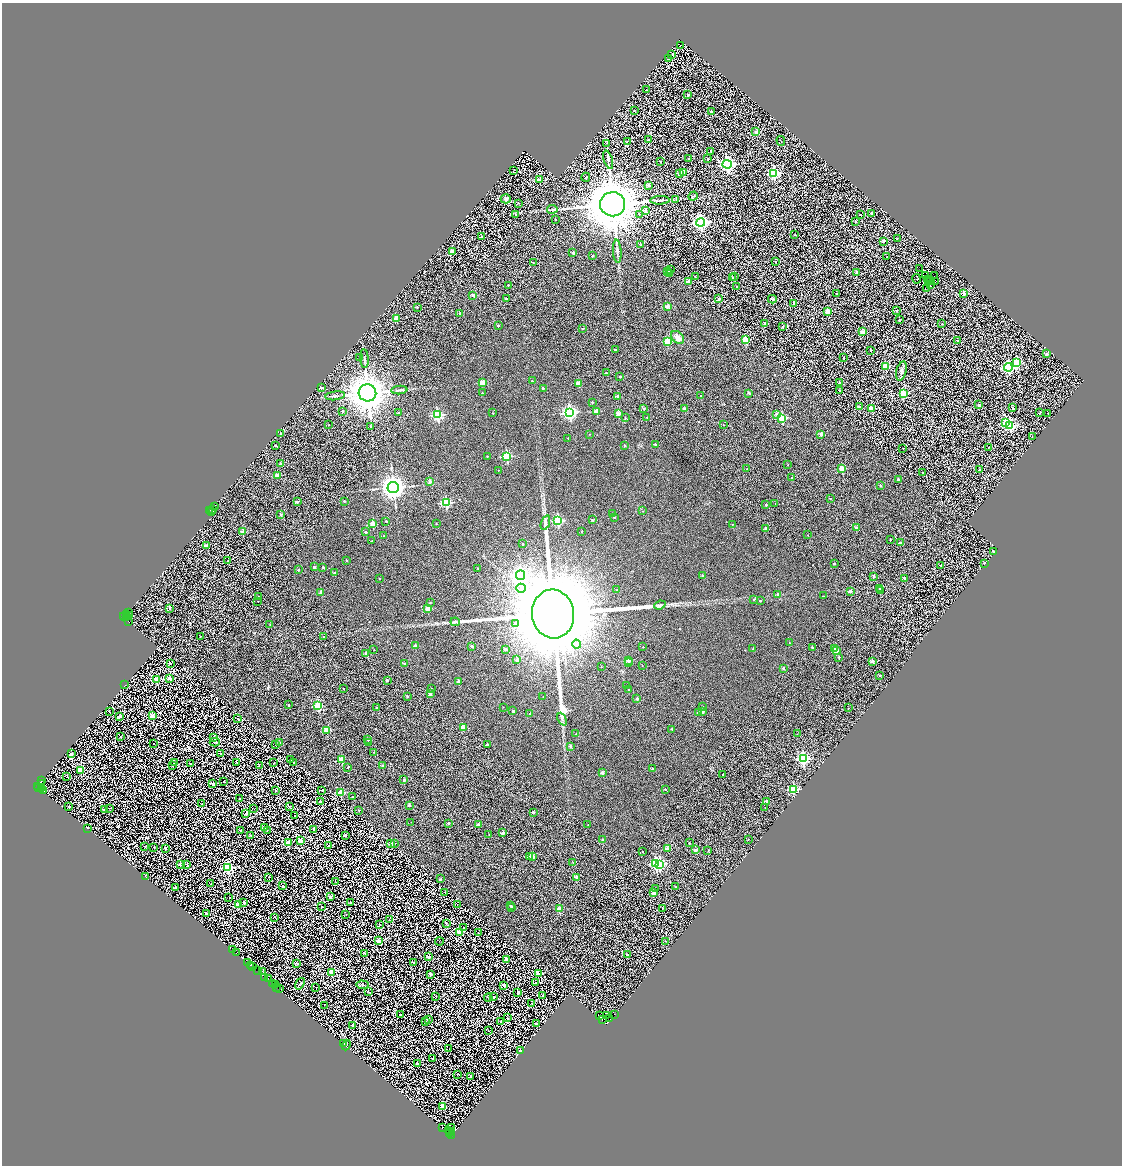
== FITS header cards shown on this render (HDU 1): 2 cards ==
NAXIS1  =                 2240
NAXIS2  =                 2327

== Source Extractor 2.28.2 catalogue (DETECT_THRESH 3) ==
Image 2240 x 2327 px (HDU 1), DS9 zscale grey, zoomed out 1/2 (1 PNG px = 2 x 2 image px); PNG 1124 x 1168 px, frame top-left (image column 1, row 2326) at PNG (2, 3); each listed source drawn as its Kron ellipse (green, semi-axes under 4 px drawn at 4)
Background 1.05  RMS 1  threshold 3.1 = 3 sigma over >= 5 px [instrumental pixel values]
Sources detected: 645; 107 cannot appear on this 1/2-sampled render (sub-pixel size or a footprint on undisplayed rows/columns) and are neither listed nor drawn; of the other 538, the 500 brightest by FLUX_AUTO listed and drawn (38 fainter detections omitted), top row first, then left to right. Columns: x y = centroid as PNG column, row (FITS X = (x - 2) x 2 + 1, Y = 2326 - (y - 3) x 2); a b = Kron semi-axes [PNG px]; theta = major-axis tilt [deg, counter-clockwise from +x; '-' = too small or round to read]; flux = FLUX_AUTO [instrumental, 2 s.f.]
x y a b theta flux
680 45 2 1 - 7.0e+01
671 55 4 2 - 9.3e+01
668 59 2 2 - 1.0e+02
646 90 2 1 - 1.1e+02
688 95 2 2 - 8.1e+02
634 110 2 2 - 1.4e+02
711 112 2 2 - 5.1e+02
756 132 2 2 - 1.6e+03
649 139 2 2 - 9.7e+02
781 141 5 2 - 1.1e+02
627 142 3 2 - 6.7e+01
606 143 3 2 - 9.1e+01
711 151 2 2 - 2.8e+02
689 159 3 2 - 1.7e+02
708 159 2 2 - 4.2e+02
608 160 9 4 -72 4.7e+02
660 161 2 2 - 2.2e+02
727 164 4 4 - 5.3e+04
513 170 3 1 - 6.4e+01
684 172 3 3 - 7.0e+03
774 173 4 4 - 2.5e+04
680 174 2 2 - 2.0e+03
586 177 4 3 - 2.2e+02
540 180 3 2 - 5.8e+03
648 185 2 2 - 1.0e+03
693 196 5 2 - 2.0e+02
506 199 5 4 - 3.6e+02
676 199 3 2 - 1.2e+02
660 200 9 3 1 4.7e+02
518 203 2 1 - 1.3e+02
613 204 12 12 - 1.1e+06
552 209 5 2 - 2.4e+02
645 210 2 2 - 9.3e+02
871 213 2 2 - 1.2e+03
516 214 2 2 - 3.0e+02
639 214 3 3 - 1.9e+02
861 215 2 1 - 8.7e+01
555 220 2 2 - 1.5e+02
701 222 4 4 - 6.1e+04
856 222 2 2 - 3.4e+02
795 235 2 2 - 1.6e+02
481 236 3 3 - 1.3e+02
897 238 3 2 - 7.0e+01
884 241 2 2 - 1.5e+03
640 245 2 2 - 1.4e+02
452 251 2 2 - 1.3e+03
617 251 12 3 -86 4.9e+02
573 253 2 2 - 6.3e+02
592 256 2 2 - 3.4e+02
887 256 2 2 - 1.1e+02
776 262 2 1 - 9.9e+01
533 263 2 2 - 1.3e+02
920 269 2 1 - 1.4e+02
670 270 2 2 - 4.3e+02
668 271 2 2 - 9.4e+02
856 273 3 2 - 7.0e+02
669 274 2 2 - 5.1e+02
925 275 3 1 - 2.7e+02
695 276 2 1 - 1.1e+02
935 276 2 1 - 9.7e+01
735 277 2 2 - 1.2e+02
732 278 2 2 - 9.5e+02
917 279 5 3 - 9.5e+01
927 279 2 1 - 7.6e+01
688 281 2 2 - 1.9e+03
928 281 2 1 - 8.5e+01
930 281 3 1 - 1.0e+02
935 282 2 1 - 1.8e+02
508 285 2 1 - 1.5e+02
930 285 2 1 - 9.2e+01
737 287 2 2 - 2.3e+02
927 288 2 1 - 1.7e+02
963 293 2 2 - 2.3e+03
837 294 2 2 - 3.4e+02
473 295 2 2 - 1.3e+03
506 299 2 2 - 1.9e+02
719 299 2 2 - 5.8e+02
772 299 4 3 - 1.7e+02
794 303 2 2 - 1.2e+03
667 306 2 2 - 2.5e+03
417 307 2 2 - 1.5e+02
828 311 2 2 - 4.7e+03
897 311 2 2 - 4.3e+02
460 313 2 2 - 3.9e+02
396 319 2 2 - 3.7e+03
899 320 2 2 - 4.0e+02
765 323 3 2 - 1.1e+03
942 324 2 2 - 3.7e+02
498 326 2 2 - 4.3e+02
783 326 2 2 - 7.1e+02
582 329 2 2 - 1.5e+02
863 332 2 2 - 2.0e+03
678 337 7 5 -44 1.3e+03
745 340 3 3 - 7.1e+03
958 341 2 2 - 2.0e+02
667 342 3 3 - 5.7e+03
615 350 2 2 - 4.9e+02
870 350 2 2 - 2.3e+02
1046 354 2 2 - 8.4e+02
359 357 2 2 - 1.1e+02
843 357 2 1 - 6.5e+01
364 359 9 2 -85 3.2e+02
1017 362 3 3 - 9.9e+03
886 366 3 3 - 7.4e+03
1008 367 4 4 - 2.9e+04
901 371 10 5 75 6.2e+02
606 373 2 2 - 2.3e+02
620 377 2 2 - 6.5e+02
532 381 2 2 - 2.4e+02
482 383 2 2 - 2.5e+03
578 383 2 2 - 2.3e+03
840 383 2 2 - 1.1e+03
321 388 2 2 - 1.5e+03
543 388 2 2 - 3.2e+02
399 390 8 3 4 3.4e+02
840 390 2 2 - 1.5e+02
367 393 9 8 - 5.1e+05
482 393 2 2 - 1.2e+02
749 393 2 2 - 6.8e+02
903 394 3 3 - 8.9e+03
335 396 10 3 8 4.6e+02
617 396 2 2 - 1.4e+03
701 396 2 2 - 2.2e+02
592 402 2 2 - 2.1e+02
979 405 2 2 - 1.7e+03
859 407 2 2 - 1.8e+03
872 408 2 2 - 3.2e+03
1012 408 3 3 - 2.3e+02
644 409 2 2 - 5.1e+02
685 409 2 2 - 1.7e+03
342 411 2 2 - 5.1e+02
597 411 2 2 - 3.1e+03
569 412 4 4 - 4.3e+04
399 413 2 2 - 4.6e+02
493 413 2 2 - 9.4e+01
1039 413 2 2 - 1.2e+02
1048 413 2 2 - 1.6e+02
618 414 2 2 - 2.8e+03
777 414 2 2 - 1.2e+03
437 415 3 3 - 1.9e+04
647 417 2 2 - 1.2e+02
625 418 2 2 - 1.0e+02
782 418 3 3 - 9.8e+03
1006 423 4 3 - 1.1e+04
329 425 2 2 - 1.0e+02
723 425 2 1 - 7.9e+01
371 426 4 3 - 1.7e+02
1010 426 3 3 - 1.6e+04
281 433 2 2 - 3.1e+02
589 434 2 2 - 8.2e+01
821 434 2 2 - 1.5e+03
1032 437 2 2 - 8.6e+01
568 438 2 1 - 8.0e+01
655 444 2 2 - 2.9e+02
275 445 2 2 - 3.9e+02
624 445 2 2 - 4.7e+02
988 447 2 1 - 2.9e+02
903 448 2 1 - 6.7e+01
487 456 2 2 - 1.2e+02
507 456 3 3 - 1.2e+04
281 464 2 2 - 8.0e+02
788 465 2 1 - 6.3e+01
842 468 3 2 - 4.6e+03
747 469 2 2 - 7.1e+01
498 470 2 1 - 8.3e+01
979 470 2 2 - 6.0e+02
923 473 2 2 - 3.1e+02
277 475 2 2 - 2.3e+03
792 478 2 2 - 1.9e+02
898 479 2 2 - 4.1e+02
430 482 4 2 - 1.3e+03
880 485 2 2 - 2.0e+02
393 487 6 5 - 1.5e+05
830 498 2 2 - 1.1e+02
344 501 2 2 - 3.1e+02
297 502 2 2 - 8.5e+02
446 503 3 3 - 1.5e+04
775 504 2 2 - 8.5e+01
766 505 2 2 - 4.5e+02
214 506 3 1 - 1.0e+02
210 510 2 1 - 4.3e+02
213 510 2 1 - 3.3e+02
212 511 2 1 - 2.0e+02
643 511 2 2 - 8.4e+01
612 513 2 2 - 2.3e+02
281 515 2 2 - 6.5e+02
614 517 2 2 - 3.9e+02
592 520 2 2 - 2.3e+02
386 521 2 2 - 3.1e+02
558 521 3 3 - 1.5e+04
545 523 7 3 68 4.0e+02
373 524 2 2 - 4.3e+03
436 524 2 2 - 1.5e+02
732 524 2 1 - 9.0e+01
766 528 2 2 - 6.6e+02
856 528 2 2 - 8.9e+02
581 531 2 2 - 1.8e+02
243 532 2 2 - 2.5e+03
365 532 2 2 - 7.2e+02
808 535 2 2 - 8.1e+01
384 536 2 2 - 2.2e+02
890 540 2 2 - 1.8e+02
371 541 2 1 - 1.1e+02
900 543 2 2 - 1.0e+03
523 544 2 2 - 2.2e+02
206 545 3 2 - 5.1e+02
994 552 2 2 - 9.1e+02
346 560 2 2 - 1.6e+02
228 561 2 2 - 1.7e+02
834 563 2 2 - 2.3e+02
984 563 2 2 - 4.3e+02
941 565 2 2 - 1.5e+02
314 567 2 2 - 7.6e+02
323 567 2 2 - 4.4e+02
478 568 2 1 - 1.1e+02
298 570 2 2 - 4.4e+02
335 573 2 2 - 6.7e+02
521 575 4 4 - 6.7e+04
703 576 2 2 - 7.3e+02
874 576 2 2 - 3.0e+02
905 578 2 2 - 4.5e+02
379 579 2 2 - 1.4e+02
521 588 5 4 - 6.0e+02
879 588 3 2 - 1.3e+02
617 590 2 2 - 2.0e+02
881 590 2 2 - 7.3e+01
850 591 2 2 - 9.9e+02
321 592 2 2 - 1.0e+03
778 594 2 2 - 4.8e+02
258 596 2 2 - 1.2e+02
824 596 2 2 - 8.5e+01
754 599 2 2 - 1.9e+02
258 601 2 2 - 1.3e+02
760 601 2 2 - 1.7e+02
430 602 2 2 - 9.9e+01
660 605 6 3 22 3.6e+02
170 608 2 2 - 5.9e+02
428 608 2 2 - 4.5e+03
128 612 2 1 - 1.9e+02
126 614 3 2 - 6.2e+02
553 614 24 21 -83 3.5e+06
126 616 2 1 - 8.7e+02
128 616 2 1 - 3.9e+02
124 617 4 2 - 1.2e+02
129 622 2 1 - 1.1e+03
455 622 5 2 - 2.2e+02
516 623 4 3 - 3.2e+02
270 625 2 2 - 1.3e+02
200 636 2 2 - 2.3e+02
323 637 2 2 - 1.4e+02
789 643 2 1 - 1.0e+02
576 644 4 4 - 3.2e+02
416 646 2 2 - 3.1e+03
472 646 2 2 - 7.4e+02
643 647 2 2 - 1.1e+02
812 647 2 2 - 2.7e+02
835 648 2 2 - 1.1e+03
505 649 2 2 - 1.0e+03
753 649 2 2 - 1.5e+02
374 650 2 1 - 7.5e+01
836 651 3 2 - 2.0e+03
366 654 2 2 - 1.4e+03
839 657 2 2 - 2.3e+02
517 660 2 2 - 1.5e+03
628 660 2 2 - 1.8e+03
872 661 2 2 - 1.1e+03
170 663 2 2 - 9.6e+02
629 663 3 2 - 2.8e+02
405 664 2 2 - 1.3e+03
642 665 2 1 - 6.3e+01
601 667 2 2 - 8.0e+01
783 668 2 2 - 5.2e+02
880 675 2 2 - 2.2e+02
170 678 2 2 - 3.2e+03
156 680 3 2 - 6.1e+03
387 680 2 2 - 7.8e+02
459 681 2 2 - 1.3e+03
125 685 2 1 - 1.7e+02
627 686 2 2 - 1.3e+02
343 689 2 2 - 3.3e+02
431 689 2 2 - 1.2e+02
629 690 2 2 - 1.7e+02
430 694 2 2 - 1.5e+03
407 696 2 2 - 5.3e+02
543 697 2 1 - 1.1e+02
637 698 2 2 - 7.4e+02
288 705 2 2 - 3.8e+02
318 706 3 3 - 8.6e+03
702 706 2 2 - 1.8e+02
503 707 2 1 - 6.2e+01
376 708 2 2 - 2.1e+02
848 708 2 2 - 7.0e+01
513 711 2 2 - 6.4e+02
702 711 2 2 - 1.7e+03
109 712 2 1 - 8.7e+01
698 713 2 2 - 5.4e+02
530 714 2 2 - 4.6e+02
152 716 3 2 - 4.8e+03
119 717 2 2 - 1.3e+03
238 719 3 2 - 1.1e+02
562 719 7 2 -65 3.1e+02
463 728 2 2 - 3.8e+03
672 729 2 2 - 2.1e+02
327 730 2 2 - 4.5e+03
576 734 2 2 - 1.1e+02
797 734 2 2 - 8.1e+01
121 736 2 1 - 7.1e+01
213 737 4 2 - 9.5e+01
368 739 2 2 - 4.7e+02
215 742 5 3 - 1.7e+02
369 742 2 1 - 8.5e+01
280 743 2 2 - 9.9e+02
154 744 2 2 - 5.3e+02
276 744 2 2 - 5.9e+02
487 745 2 2 - 6.6e+02
570 746 2 2 - 1.0e+03
374 752 2 2 - 8.7e+01
71 754 2 2 - 1.7e+03
220 754 2 1 - 1.2e+02
803 759 4 4 - 2.5e+04
291 760 2 2 - 8.9e+02
341 760 3 2 - 3.8e+03
236 762 3 1 - 8.0e+01
174 763 2 2 - 7.6e+02
274 763 2 1 - 1.1e+02
294 763 2 2 - 1.0e+02
191 764 2 2 - 3.7e+02
259 765 4 3 - 1.7e+02
383 765 2 2 - 9.2e+02
172 766 2 2 - 4.1e+02
348 767 2 2 - 2.9e+02
652 769 2 2 - 6.1e+02
81 770 3 3 - 8.1e+03
602 773 2 2 - 1.4e+03
723 774 2 2 - 1.4e+02
67 776 2 1 - 6.0e+01
42 780 3 1 - 3.5e+02
404 780 2 2 - 8.6e+02
224 781 2 1 - 6.1e+01
42 783 2 1 - 3.2e+02
213 784 3 2 - 1.2e+03
37 786 2 1 - 4.8e+02
39 787 3 1 - 6.5e+02
41 788 2 1 - 5.8e+02
665 789 2 2 - 2.5e+02
793 789 3 3 - 1.2e+04
322 790 2 2 - 5.2e+02
43 791 3 2 - 1.0e+03
275 791 2 2 - 4.1e+02
341 793 3 3 - 5.7e+03
353 797 2 2 - 2.9e+02
239 798 3 1 - 7.0e+01
766 801 2 2 - 6.3e+02
320 802 2 2 - 4.5e+02
201 804 2 1 - 6.0e+01
409 805 2 2 - 8.2e+02
290 806 3 3 - 1.4e+02
69 807 2 2 - 5.9e+02
109 808 3 1 - 8.0e+01
254 808 3 2 - 9.0e+01
765 808 2 1 - 7.8e+01
104 809 3 2 - 4.1e+02
359 810 2 2 - 1.4e+02
533 812 2 2 - 4.8e+02
246 814 2 2 - 9.2e+02
294 816 2 1 - 2.5e+02
411 822 2 1 - 6.3e+01
449 823 2 2 - 6.8e+02
478 824 2 2 - 8.3e+02
588 825 2 1 - 7.7e+01
88 828 2 1 - 1.0e+02
265 828 2 1 - 1.5e+02
267 830 2 1 - 1.1e+02
313 830 3 2 - 8.8e+01
240 831 4 3 - 1.4e+02
503 833 3 2 - 1.6e+03
489 834 2 1 - 6.0e+01
250 835 2 2 - 9.1e+01
345 835 2 2 - 9.1e+02
602 839 2 2 - 4.1e+02
748 839 2 2 - 1.2e+02
301 840 3 2 - 3.7e+03
288 842 3 3 - 4.3e+03
395 843 3 2 - 1.5e+02
689 843 2 2 - 2.2e+02
391 844 3 2 - 2.5e+03
145 846 2 1 - 1.6e+02
328 846 2 2 - 2.2e+02
154 847 2 2 - 1.5e+02
165 848 2 2 - 7.7e+02
667 849 2 2 - 2.4e+03
696 850 2 2 - 1.7e+03
708 850 2 2 - 6.7e+01
642 851 2 2 - 1.7e+02
529 856 2 2 - 1.4e+03
532 856 2 2 - 1.6e+03
573 862 3 2 - 6.8e+01
180 864 2 2 - 2.8e+03
187 864 3 2 - 7.1e+01
655 864 4 3 - 2.0e+04
660 864 4 3 - 1.9e+04
228 867 4 4 - 3.8e+04
146 877 3 1 - 7.0e+01
269 877 2 1 - 8.3e+01
576 877 2 2 - 5.7e+02
440 879 3 2 - 1.3e+02
335 882 2 1 - 2.2e+02
211 883 3 1 - 7.1e+01
283 886 3 2 - 6.8e+02
675 886 2 2 - 1.2e+02
175 888 2 2 - 2.8e+02
655 889 2 2 - 6.5e+01
445 892 2 1 - 4.2e+02
653 893 2 2 - 1.8e+03
330 897 4 3 - 5.6e+02
229 898 2 1 - 4.4e+02
244 902 3 2 - 5.0e+02
351 902 4 2 - 9.6e+01
457 904 2 1 - 3.1e+02
238 905 3 2 - 3.1e+03
510 905 2 2 - 1.1e+02
321 907 2 2 - 1.8e+02
512 907 2 2 - 3.3e+02
662 908 2 2 - 2.0e+02
559 909 2 2 - 3.4e+03
206 913 2 2 - 7.1e+02
346 915 3 2 - 8.1e+01
275 917 3 2 - 7.9e+01
389 920 2 1 - 6.1e+01
446 923 2 2 - 3.0e+02
380 924 2 2 - 9.0e+02
463 928 2 2 - 2.1e+02
460 932 3 3 - 7.6e+03
478 933 2 1 - 1.1e+02
379 941 3 2 - 4.1e+03
439 941 4 2 - 7.3e+01
665 941 2 1 - 6.4e+01
233 950 2 1 - 3.3e+02
236 953 2 1 - 5.3e+02
365 953 2 2 - 1.7e+02
627 955 2 2 - 5.3e+02
428 957 2 2 - 1.5e+03
506 959 2 2 - 2.9e+03
247 962 2 1 - 3.3e+02
414 963 2 2 - 2.2e+02
297 964 3 2 - 3.1e+02
251 965 3 2 - 5.0e+03
253 966 3 2 - 1.7e+04
258 970 3 2 - 1.8e+03
262 971 2 1 - 4.5e+02
332 972 3 3 - 8.7e+03
430 974 2 2 - 1.4e+03
538 974 3 2 - 3.0e+03
265 977 2 1 - 1.7e+02
268 978 2 1 - 2.5e+02
272 983 2 1 - 3.4e+02
536 983 2 2 - 5.7e+02
300 984 6 1 54 7.6e+01
275 985 3 1 - 1.5e+02
362 985 6 4 -3 2.7e+02
503 985 2 2 - 9.7e+02
277 987 2 1 - 1.3e+02
316 987 2 1 - 8.7e+01
279 988 2 2 - 6.3e+02
368 992 3 1 - 9.4e+01
518 992 2 2 - 4.7e+02
543 995 2 2 - 2.1e+02
436 996 2 2 - 7.9e+01
493 997 2 2 - 9.5e+02
488 998 4 2 - 1.1e+02
532 1004 2 2 - 7.5e+01
324 1005 2 1 - 6.6e+01
400 1014 2 2 - 2.5e+02
614 1014 2 1 - 2.6e+02
600 1016 2 1 - 1.8e+02
606 1016 2 1 - 4.2e+02
507 1018 2 2 - 2.0e+02
610 1019 2 1 - 1.9e+03
428 1020 3 1 - 9.4e+01
602 1020 3 2 - 9.7e+02
501 1021 2 2 - 5.5e+02
425 1022 2 2 - 7.7e+01
536 1024 2 2 - 5.2e+02
352 1025 2 2 - 5.9e+02
488 1031 3 1 - 6.3e+01
344 1043 2 2 - 8.1e+01
346 1045 5 3 - 2.0e+02
449 1049 2 1 - 2.9e+02
520 1051 3 2 - 7.7e+01
433 1058 2 2 - 2.9e+02
417 1063 2 2 - 4.1e+02
457 1074 2 1 - 1.2e+02
471 1077 2 2 - 6.5e+02
443 1106 3 2 - 4.9e+03
452 1127 2 1 - 2.1e+03
442 1128 2 1 - 1.5e+03
449 1130 2 1 - 6.7e+02
451 1132 2 1 - 6.1e+02
450 1133 3 1 - 4.3e+02
451 1135 2 1 - 7.2e+02
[38 fainter detections neither listed nor drawn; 107 sub-pixel or undisplayed-footprint detections neither listed nor drawn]